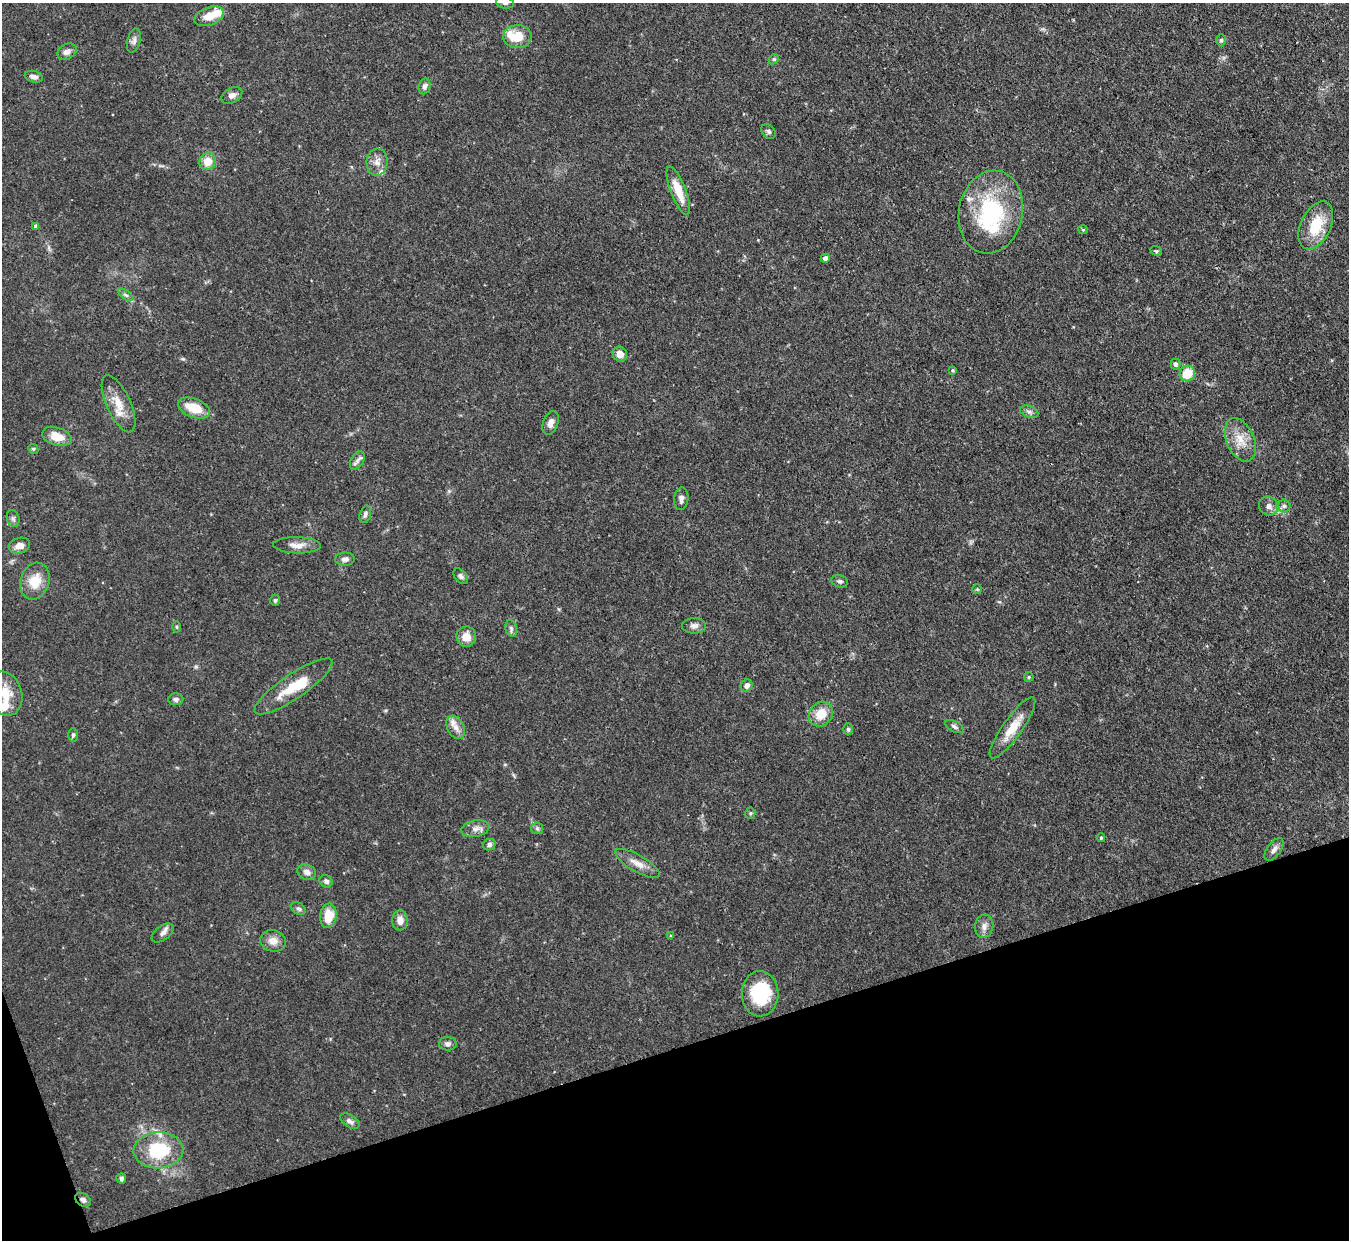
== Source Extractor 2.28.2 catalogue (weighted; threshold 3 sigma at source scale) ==
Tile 14 of 4 x 4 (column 2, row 4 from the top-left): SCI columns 1350-2696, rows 147-1384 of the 5393 x 5373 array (HDU 1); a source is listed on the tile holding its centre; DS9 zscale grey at full resolution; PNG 1351 x 1242 px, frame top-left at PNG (2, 3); each listed source drawn as its Kron ellipse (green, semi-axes under 4 px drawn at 4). Shown black and unused: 16% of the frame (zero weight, under 3 of 4 exposures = <1% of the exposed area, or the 3 px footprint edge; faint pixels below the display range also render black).
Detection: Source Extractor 2.28.2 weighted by HDU 2 'WHT'; one run over the whole footprint, this tile lists its part. Background 0.0909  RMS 0.0046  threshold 0.0206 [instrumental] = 3 sigma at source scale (4.5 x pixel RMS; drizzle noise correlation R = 1.50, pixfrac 1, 0.05/0.05 arcsec/px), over >= 5 px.
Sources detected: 93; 3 inside a brighter object's white glare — neither listed nor drawn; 7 inside a brighter listed object's ellipse — not listed separately; the other 83 listed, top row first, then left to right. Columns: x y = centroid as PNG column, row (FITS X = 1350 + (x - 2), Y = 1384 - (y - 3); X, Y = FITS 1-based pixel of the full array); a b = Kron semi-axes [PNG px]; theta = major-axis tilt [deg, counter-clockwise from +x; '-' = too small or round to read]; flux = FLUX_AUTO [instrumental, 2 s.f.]
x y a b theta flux
505 3 9 6 -10 1.4
209 16 15 9 21 7.1
517 37 14 11 1 9.6
1221 40 6 5 - 0.77
134 41 12 6 75 1.9
67 52 10 7 31 2.4
774 59 6 4 44 0.7
34 77 9 5 -15 1.8
425 86 8 6 74 1.6
232 95 11 7 30 2.2
769 131 8 6 -45 1.1
208 162 8 8 - 6.8
377 162 13 10 84 3.6
678 191 26 7 -69 9.5
991 212 42 32 78 50
1316 225 25 15 65 16
36 226 4 4 - 1.5
1083 230 5 4 - 0.56
1156 251 6 4 -21 0.62
825 258 4 4 - 2.2
126 295 9 4 -35 1.1
620 354 7 7 - 3.7
1175 364 5 5 - 1.1
953 370 4 3 - 0.63
1187 373 8 7 - 11
118 404 31 12 -66 8.2
194 408 17 9 -21 11
1029 412 10 5 -20 1.6
551 423 12 7 71 3
57 436 15 9 -17 7.3
1240 440 23 14 -66 8.5
33 449 5 5 - 0.63
357 460 10 6 59 1.8
681 499 11 7 82 2
1269 506 10 9 - 2.5
1284 506 6 6 - 1.2
365 514 9 5 74 1.3
13 518 8 6 -74 1.2
297 545 24 8 -2 4.3
19 546 11 7 17 3.7
345 559 10 6 2 1.8
461 576 9 5 -51 1.2
35 581 19 14 74 10
840 581 8 6 -12 1.2
977 589 5 4 - 0.56
275 600 5 5 - 0.8
694 626 12 7 0 2.3
177 627 5 3 - 0.52
511 628 8 6 -73 1.3
466 637 10 9 - 5.2
1029 677 5 4 - 0.58
293 686 46 12 34 14
747 686 6 5 - 2.2
5 694 22 17 -72 12
176 699 8 6 2 1.4
821 714 13 11 47 8.7
954 726 10 5 -29 1.3
456 727 12 8 -62 3.3
1012 728 37 9 55 10
848 729 6 5 - 0.89
73 735 7 5 89 0.92
750 813 5 5 - 0.71
537 828 6 6 - 1
475 829 14 8 11 3.1
1101 838 4 3 - 0.57
489 845 6 5 - 1.4
1274 849 13 6 54 2.3
637 863 25 8 -30 5
307 872 10 7 -23 2.5
326 881 7 6 - 1.6
298 909 8 5 -31 1.2
328 916 12 8 85 9.1
400 920 10 8 -88 3.5
984 926 12 9 83 2.9
163 933 12 7 37 2.1
671 936 4 3 - 0.68
273 941 13 10 -15 4.4
760 994 22 18 -89 26
448 1044 9 6 -3 1.5
350 1121 11 6 -33 1.8
158 1150 25 18 2 27
121 1178 5 5 - 1.3
83 1200 8 6 -33 1.7
Overlapping masked pixels (flux is a lower limit): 1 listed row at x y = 83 1200
Isophote crosses this tile's border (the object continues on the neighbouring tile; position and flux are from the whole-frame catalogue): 2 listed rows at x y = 505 3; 5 694